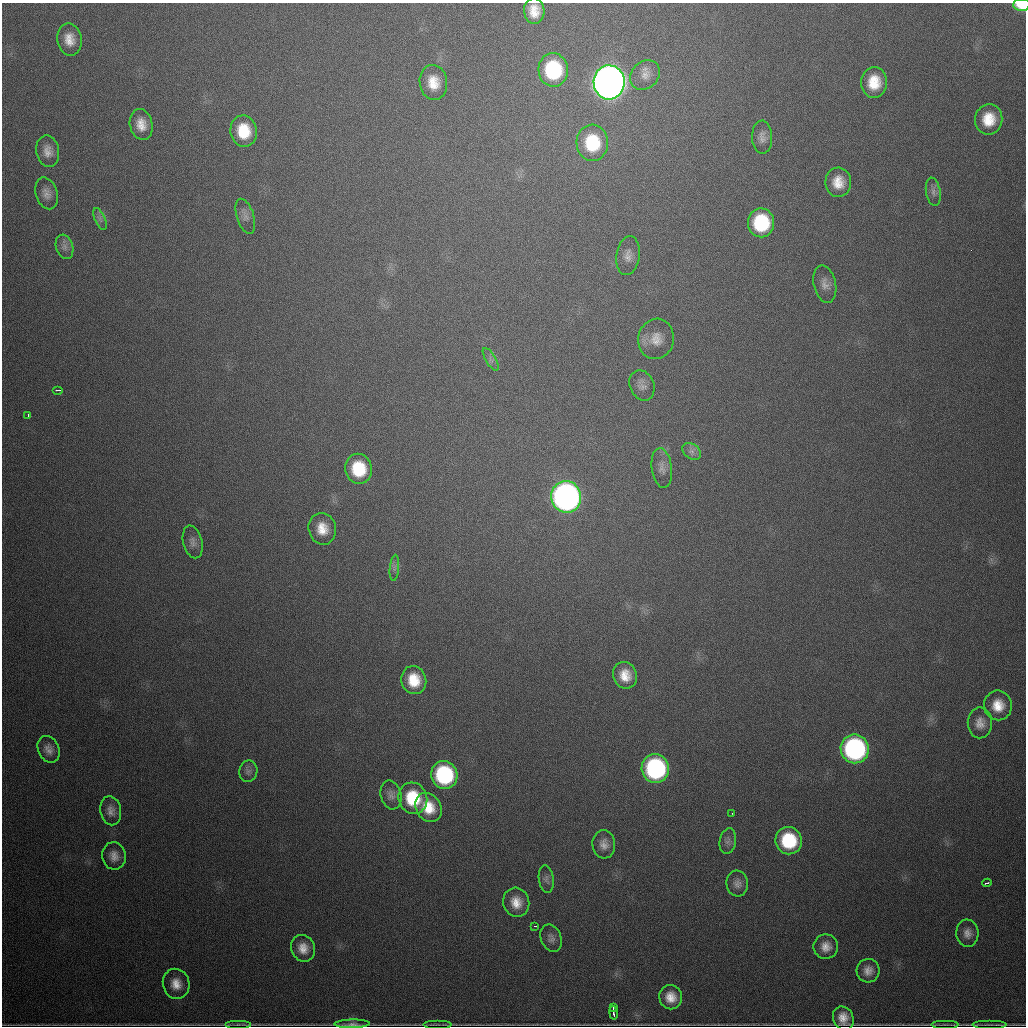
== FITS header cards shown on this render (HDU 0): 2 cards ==
NAXIS1  =                 1024
NAXIS2  =                 1024

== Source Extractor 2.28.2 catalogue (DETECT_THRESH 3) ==
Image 1024 x 1024 px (HDU 0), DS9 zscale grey, 1 PNG px = 1 image px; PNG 1028 x 1028 px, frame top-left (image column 1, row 1024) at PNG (2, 3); each listed source drawn as its Kron ellipse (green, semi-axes under 4 px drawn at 4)
Background 835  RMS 24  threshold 71.5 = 3 sigma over >= 5 px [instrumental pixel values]
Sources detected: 73; all 73 listed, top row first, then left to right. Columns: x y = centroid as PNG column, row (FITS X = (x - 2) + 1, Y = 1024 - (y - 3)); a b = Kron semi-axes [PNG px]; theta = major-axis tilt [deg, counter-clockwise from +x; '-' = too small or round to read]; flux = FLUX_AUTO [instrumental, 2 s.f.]
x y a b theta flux
1022 5 8 6 2 5.3e+04
534 11 13 10 -86 2.6e+04
69 39 16 12 -79 2.4e+04
553 70 17 14 -87 1.5e+05
645 75 16 13 44 1.6e+04
433 82 17 13 -82 3.2e+04
609 82 17 15 -87 3.1e+06
874 82 15 13 85 4.4e+04
989 119 15 13 83 4.2e+04
141 124 16 11 -78 2.3e+04
244 131 16 13 -81 5.5e+04
762 137 16 10 -89 1.2e+04
592 143 18 16 -86 8.7e+04
48 151 16 11 -80 1.7e+04
838 182 14 13 - 2.9e+04
933 192 14 7 -80 8.2e+03
47 193 16 11 -73 1.4e+04
245 216 18 8 -72 1.1e+04
100 219 12 5 -68 5.8e+03
761 223 14 13 - 1.1e+05
64 247 12 8 -72 9.1e+03
628 256 19 11 82 1.6e+04
825 284 19 11 -77 1.4e+04
656 339 20 18 79 2.7e+04
491 359 13 5 -59 6.2e+03
642 385 15 12 -66 1.2e+04
58 390 5 2 - 2.8e+03
28 415 3 2 - 2.2e+03
692 451 10 7 -38 7.4e+03
662 468 20 10 -83 1.3e+04
359 469 15 13 -80 7.2e+04
566 497 16 15 - 1.1e+06
322 529 16 13 -76 3.0e+04
193 542 17 9 -75 1.0e+04
394 568 13 4 85 5.5e+03
625 675 13 12 - 2.9e+04
414 680 14 12 -77 4.4e+04
998 705 15 14 - 3.1e+04
980 723 15 12 -90 1.8e+04
49 749 14 10 -65 1.3e+04
855 749 14 14 - 4.1e+05
655 769 14 13 - 3.1e+05
248 771 11 9 79 7.5e+03
444 775 14 13 - 1.9e+05
391 795 14 10 -76 1.0e+04
413 798 16 14 -66 7.9e+04
428 807 15 12 -56 3.9e+04
111 811 14 10 -79 1.3e+04
732 813 3 2 - 1.5e+03
728 841 13 8 80 8.3e+03
789 841 14 13 - 1.0e+05
604 844 14 11 -85 1.3e+04
114 856 14 11 -79 1.5e+04
546 879 14 7 -82 7.1e+03
987 883 5 2 - 2.3e+03
737 884 13 11 -82 1.1e+04
516 902 15 13 -75 2.6e+04
535 926 3 2 - 1.6e+03
967 933 13 11 -84 1.3e+04
551 938 14 10 -68 9.6e+03
826 947 12 12 - 1.8e+04
303 948 13 11 -67 2.0e+04
868 971 12 11 - 1.5e+04
176 984 15 13 -78 2.3e+04
671 997 12 11 - 2.4e+04
613 1007 3 2 - 3.1e+03
613 1013 7 3 -80 5.2e+03
843 1018 12 10 -65 2.0e+04
238 1024 13 3 0 2.9e+03
352 1024 17 3 1 5.4e+03
437 1024 14 3 0 2.0e+03
945 1024 14 3 0 1.8e+03
990 1024 17 3 0 1.7e+03
At the frame edge (FLAGS 8, measured only in part): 1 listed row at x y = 1022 5